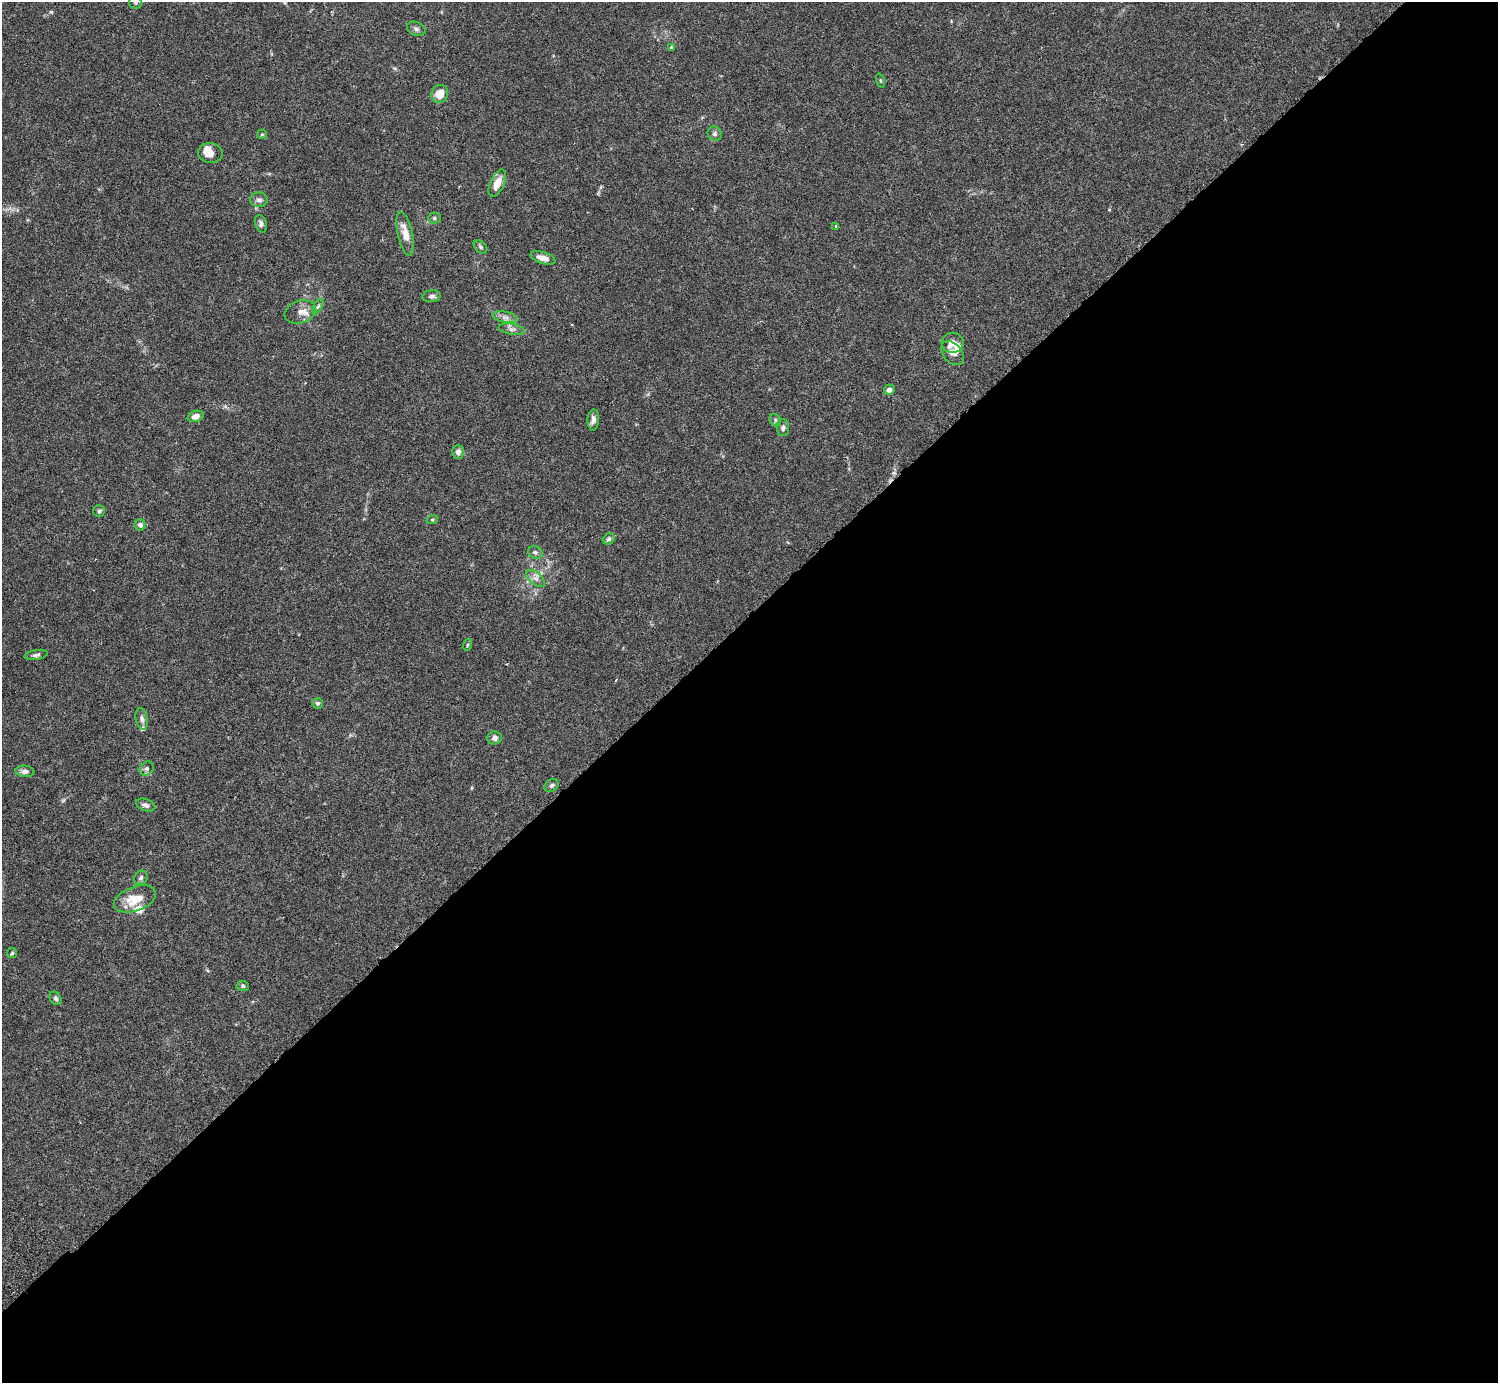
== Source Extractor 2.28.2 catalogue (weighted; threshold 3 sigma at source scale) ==
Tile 12 of 4 x 4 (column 4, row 3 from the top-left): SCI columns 4532-6027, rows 1587-2967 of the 6074 x 6074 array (HDU 1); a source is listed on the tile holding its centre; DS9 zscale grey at full resolution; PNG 1500 x 1385 px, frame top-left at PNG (2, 2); each listed source drawn as its Kron ellipse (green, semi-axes under 4 px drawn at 4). Shown black and unused: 55% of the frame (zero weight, under 3 of 6 exposures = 3% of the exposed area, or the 3 px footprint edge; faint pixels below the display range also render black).
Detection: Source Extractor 2.28.2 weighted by HDU 2 'WHT'; one run over the whole footprint, this tile lists its part. Background 0.0146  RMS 0.002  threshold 0.00807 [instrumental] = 3 sigma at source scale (4.09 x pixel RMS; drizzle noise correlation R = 1.36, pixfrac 0.8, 0.05/0.05 arcsec/px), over >= 5 px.
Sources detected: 54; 5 inside a brighter listed object's ellipse — not listed separately; the other 49 listed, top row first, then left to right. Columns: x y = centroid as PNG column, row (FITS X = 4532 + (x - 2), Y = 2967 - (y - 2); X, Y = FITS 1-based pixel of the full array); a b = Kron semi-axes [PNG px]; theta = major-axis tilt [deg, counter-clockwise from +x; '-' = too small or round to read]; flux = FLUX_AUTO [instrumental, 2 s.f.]
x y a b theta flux
136 2 6 6 - 0.34
416 29 10 6 -22 0.52
671 48 3 3 - 0.37
880 80 7 3 -71 0.22
440 94 9 8 - 2.4
262 134 5 4 - 0.22
715 134 7 6 - 0.46
210 153 12 10 -9 1.6
497 183 14 7 66 2.2
259 200 8 7 - 0.63
434 218 6 5 - 0.31
261 224 9 6 -73 0.55
836 226 4 4 - 0.26
405 234 22 7 -77 2.4
480 247 8 5 -43 0.34
543 258 13 6 -18 1.4
432 296 9 6 6 0.48
318 306 8 4 54 0.37
300 312 16 11 18 1.4
505 317 12 5 -11 0.81
512 329 13 5 -9 0.67
953 343 11 10 - 1.7
953 353 14 9 -49 1
889 390 5 5 - 0.8
195 416 8 5 17 1.3
593 420 10 6 86 0.84
775 420 6 5 - 0.29
783 428 8 6 -86 0.54
458 452 7 6 - 0.76
99 511 6 6 - 0.33
432 520 6 4 19 0.22
140 525 5 5 - 0.59
609 539 6 5 - 0.36
535 552 7 6 - 0.49
536 578 11 6 -40 0.86
467 645 6 4 71 0.22
36 655 12 5 10 0.49
317 703 5 5 - 0.42
142 719 11 6 -78 0.67
494 738 7 6 - 0.75
147 768 8 6 43 0.54
25 771 9 5 -4 0.77
552 785 8 5 34 0.41
146 805 10 6 -20 0.64
141 878 7 6 - 0.47
135 899 22 12 21 3.5
12 953 5 5 - 0.25
243 986 6 5 - 0.31
56 998 7 5 -56 0.39
Isophote crosses this tile's border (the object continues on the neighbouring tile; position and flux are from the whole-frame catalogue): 1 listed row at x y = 136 2